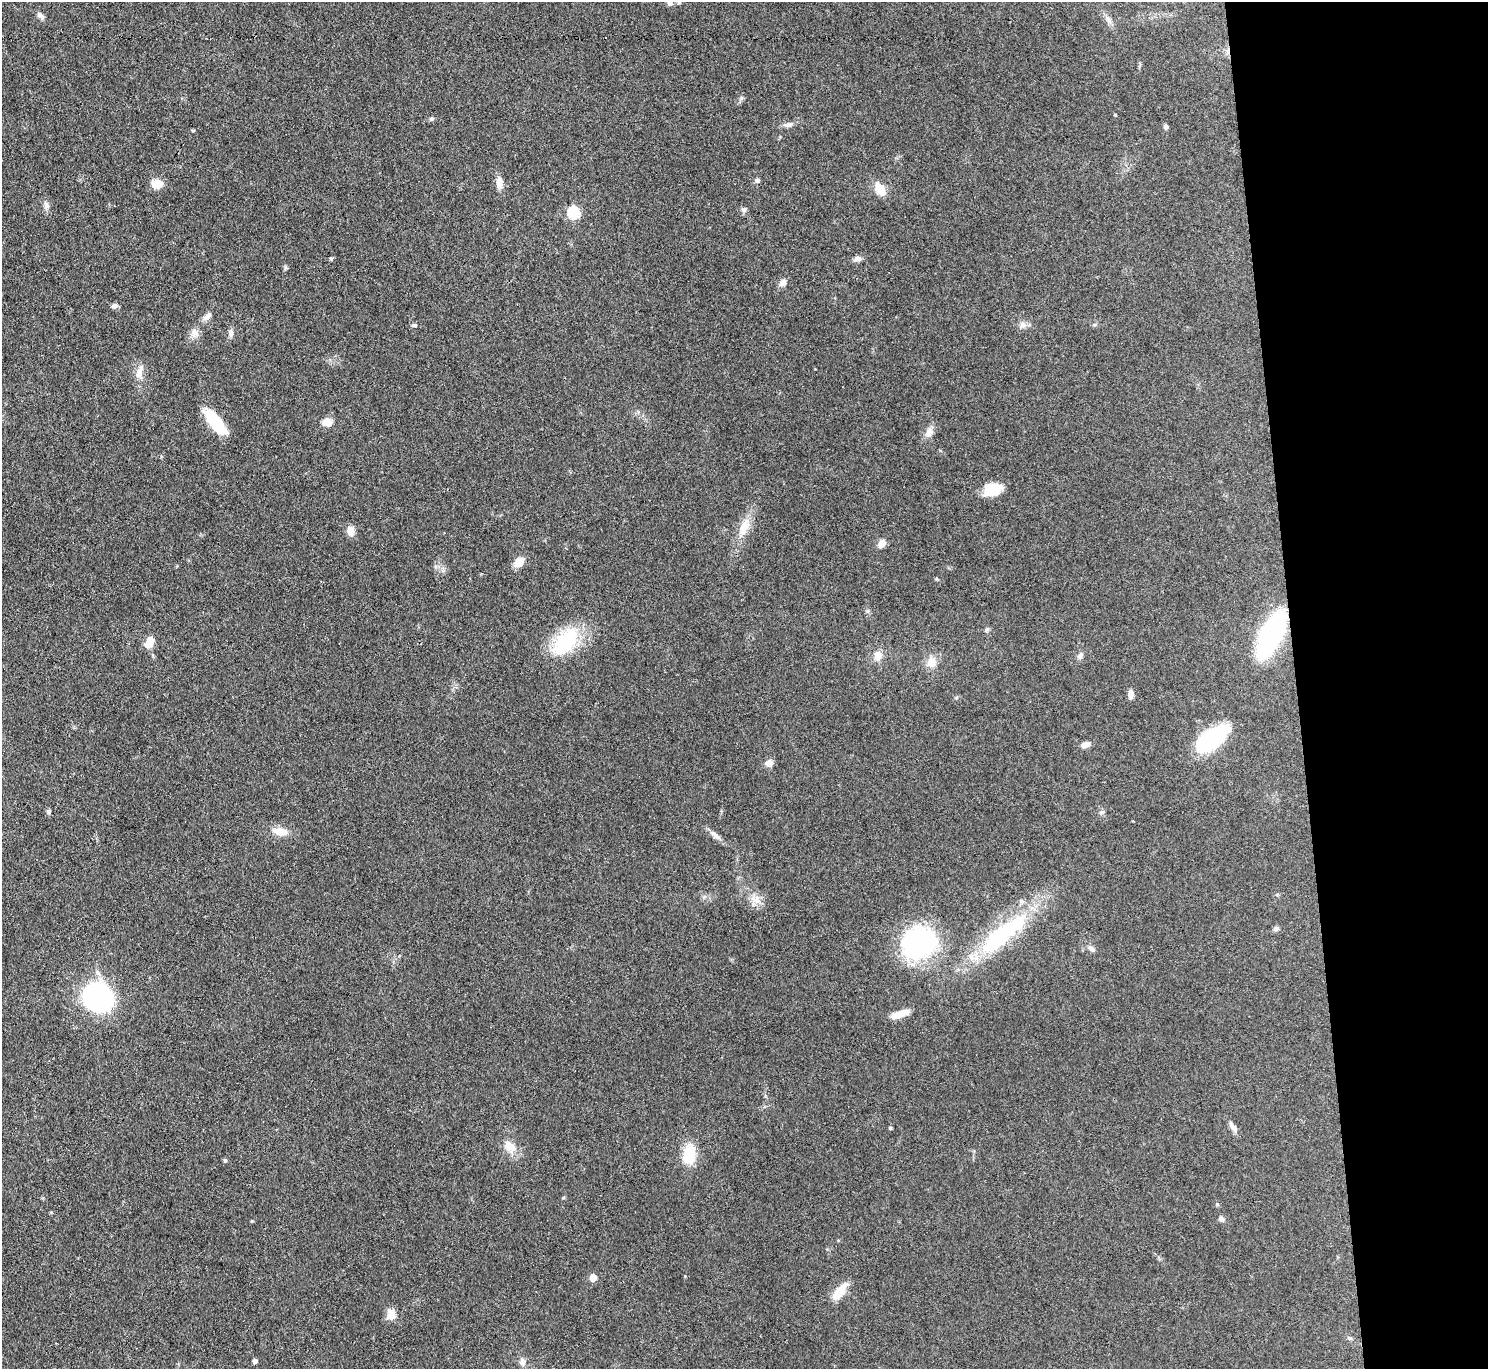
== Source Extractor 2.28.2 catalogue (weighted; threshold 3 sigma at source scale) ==
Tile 6 of 3 x 3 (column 3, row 2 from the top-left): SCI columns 2973-4458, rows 1490-2856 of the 4458 x 4433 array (HDU 1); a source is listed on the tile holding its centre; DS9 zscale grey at full resolution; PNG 1490 x 1371 px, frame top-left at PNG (2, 2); no overlay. Shown black and unused: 13% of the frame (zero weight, under 3 of 4 exposures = <1% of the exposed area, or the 3 px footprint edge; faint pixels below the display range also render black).
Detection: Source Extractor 2.28.2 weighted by HDU 2 'WHT'; one run over the whole footprint, this tile lists its part. Background 0.0958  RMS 0.0066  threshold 0.0298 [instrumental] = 3 sigma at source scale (4.5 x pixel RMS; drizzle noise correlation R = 1.50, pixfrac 1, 0.05/0.05 arcsec/px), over >= 5 px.
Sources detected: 69; all 69 listed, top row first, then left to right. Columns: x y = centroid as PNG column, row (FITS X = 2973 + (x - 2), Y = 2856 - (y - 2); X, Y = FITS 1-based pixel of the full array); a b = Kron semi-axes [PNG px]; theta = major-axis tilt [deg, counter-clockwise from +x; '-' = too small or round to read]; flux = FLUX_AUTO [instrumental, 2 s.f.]
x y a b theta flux
679 2 4 4 - 0.97
670 3 7 6 - 2.1
39 14 9 7 -46 2.2
1108 20 15 5 -63 3.3
431 118 7 5 20 1.1
789 124 14 5 10 2.7
1166 126 5 5 - 1.9
193 130 5 3 - 0.67
757 180 6 5 - 1.4
499 183 14 8 -86 5.4
157 184 11 9 -2 9.5
880 189 15 9 -57 10
46 205 11 7 -70 2.7
744 210 7 6 - 1.8
574 212 6 6 - 58
331 258 6 4 0 0.8
857 259 10 7 7 2.5
285 267 6 4 -73 0.98
783 283 9 7 46 3.5
115 305 8 6 3 1.9
207 316 14 7 45 3.5
414 325 7 5 1 1.1
1023 325 10 8 -28 3
194 333 13 10 72 4.6
231 333 9 6 -80 2.3
139 373 17 10 -85 6.3
216 422 27 9 -53 36
327 422 11 9 -8 6.1
929 432 14 9 61 4.8
992 489 18 13 15 17
744 527 24 12 71 11
350 531 11 8 -82 5.2
882 544 10 7 52 4
519 562 11 8 44 8
987 629 7 5 72 1.3
1271 635 29 11 65 190
149 642 11 8 65 9.1
565 642 43 22 52 40
878 655 11 9 -87 6.1
1080 656 10 7 79 2.3
931 662 13 12 - 7
1131 694 9 5 -89 3.7
1212 738 29 15 35 83
1085 744 10 6 15 3.8
769 763 9 8 - 4
49 811 7 6 - 1.5
1101 812 9 3 21 0.95
280 831 18 10 -9 8
715 835 17 6 -41 3.6
757 899 13 6 -75 4.4
1276 929 8 6 15 1.7
1003 934 82 23 38 73
918 943 43 37 20 79
1091 948 10 6 -51 2.3
98 997 18 16 -48 190
899 1014 23 7 20 7.6
1233 1127 18 6 -55 3.6
890 1128 4 3 - 1
510 1146 20 12 -37 8
689 1155 19 12 88 22
225 1160 5 4 - 1
1221 1219 7 6 - 2.3
685 1276 3 3 - 0.47
593 1277 5 5 - 11
839 1292 21 9 49 13
391 1315 13 10 -89 6.9
1350 1338 6 4 -44 1.1
255 1361 4 4 - 2.6
522 1362 9 7 -79 3.4
Isophote crosses this tile's border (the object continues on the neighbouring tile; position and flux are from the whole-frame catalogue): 2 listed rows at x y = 679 2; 670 3
Unlisted compact peaks at least as high as the median listed source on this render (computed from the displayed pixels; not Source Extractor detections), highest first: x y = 741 98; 252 1221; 1217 1204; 867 611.